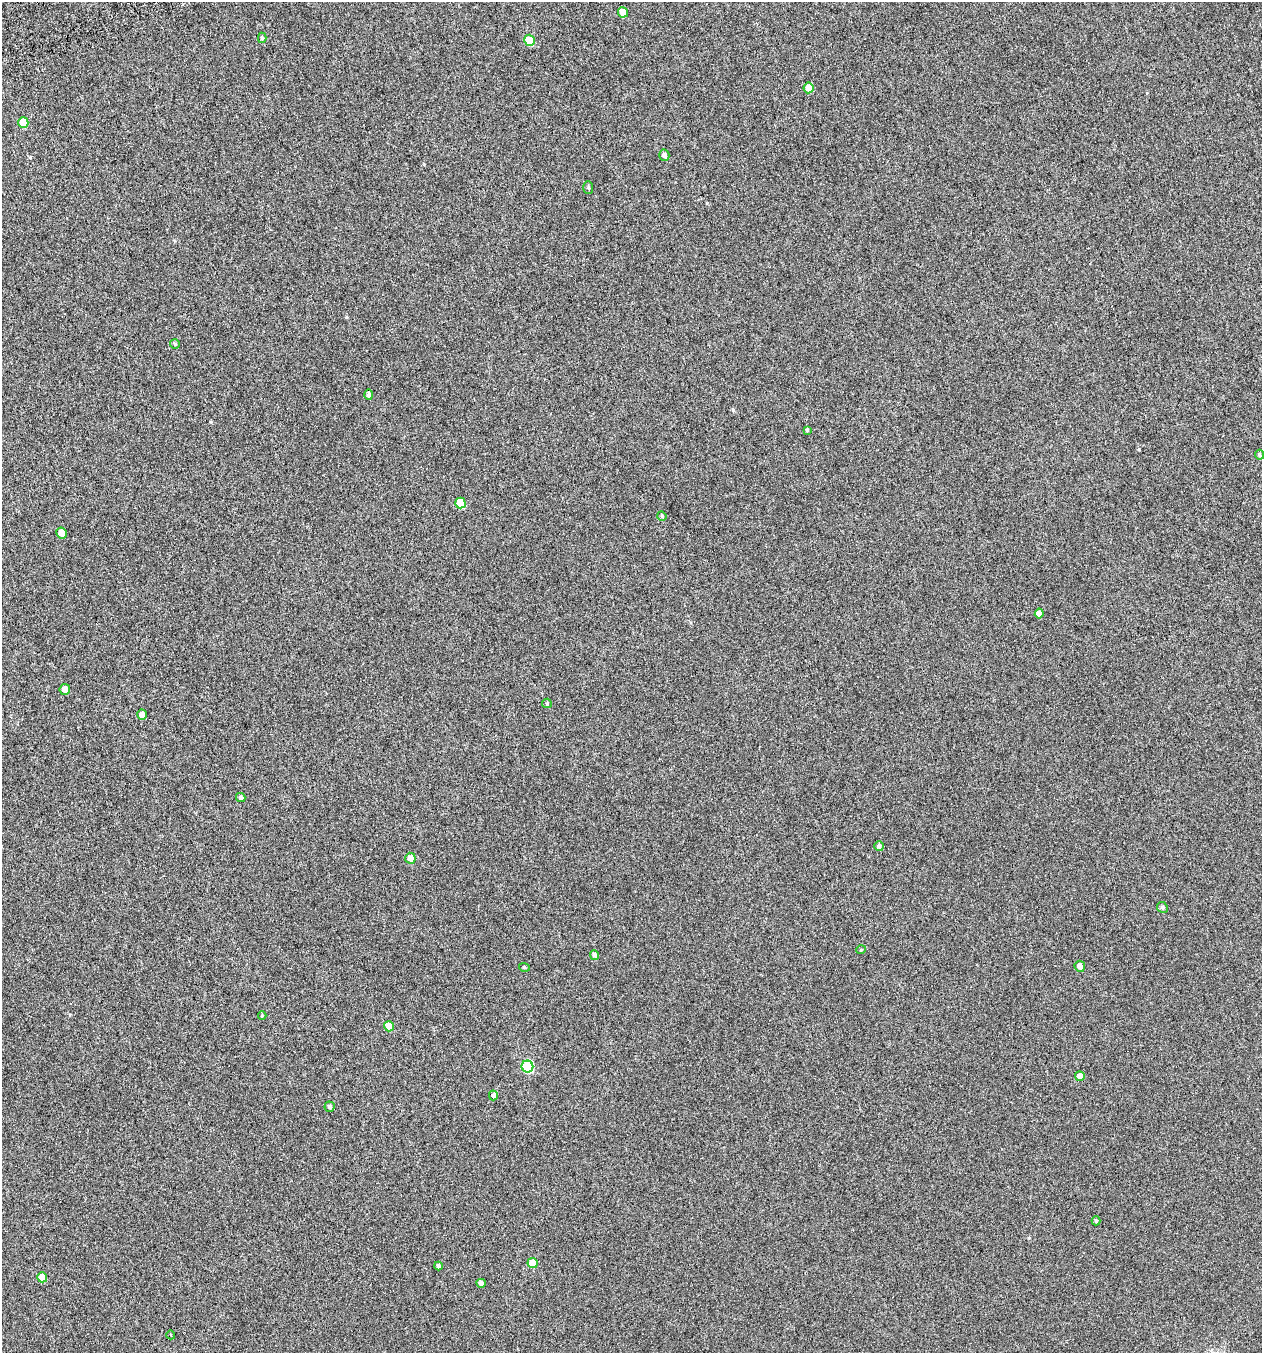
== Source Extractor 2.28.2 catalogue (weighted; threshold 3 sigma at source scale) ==
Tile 11 of 4 x 4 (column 3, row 3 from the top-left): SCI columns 2611-3870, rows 1402-2752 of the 5271 x 5511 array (HDU 1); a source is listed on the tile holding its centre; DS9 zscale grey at full resolution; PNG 1264 x 1355 px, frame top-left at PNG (2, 2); each listed source drawn as its Kron ellipse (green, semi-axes under 4 px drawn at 4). Shown black and unused: <1% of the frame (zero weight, under 4 of 7 exposures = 3% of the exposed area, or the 3 px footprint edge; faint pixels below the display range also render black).
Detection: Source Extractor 2.28.2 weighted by HDU 2 'WHT'; one run over the whole footprint, this tile lists its part. Background -1.89e-04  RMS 0.0033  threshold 0.0137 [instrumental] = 3 sigma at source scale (4.09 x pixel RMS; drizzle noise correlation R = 1.36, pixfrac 0.8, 0.0396/0.0396 arcsec/px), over >= 5 px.
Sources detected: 38; all 38 listed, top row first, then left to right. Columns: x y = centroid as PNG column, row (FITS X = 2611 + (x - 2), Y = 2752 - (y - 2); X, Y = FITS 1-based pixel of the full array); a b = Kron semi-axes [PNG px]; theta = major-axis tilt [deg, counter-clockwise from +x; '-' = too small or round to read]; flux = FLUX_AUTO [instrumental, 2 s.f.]
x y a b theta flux
623 12 5 5 - 2.5
262 38 5 4 - 0.49
529 40 5 5 - 7.4
808 88 5 5 - 2.4
23 123 5 5 - 5.1
664 155 6 5 - 0.95
588 187 6 5 - 0.49
175 344 5 5 - 0.41
369 395 5 4 - 0.77
807 430 4 4 - 0.37
1259 455 5 4 - 0.49
460 503 5 5 - 6.4
662 516 5 4 - 0.36
61 533 5 5 - 1.9
1039 614 5 4 - 1.5
65 689 5 5 - 2
547 703 5 4 - 0.32
142 715 5 5 - 1.5
241 798 5 4 - 0.48
879 846 5 5 - 0.86
410 858 5 5 - 2.5
1162 907 5 5 - 0.54
861 950 5 3 - 0.23
595 955 5 4 - 0.8
1080 966 5 5 - 1.6
524 967 5 4 - 0.34
262 1016 4 4 - 0.28
389 1026 5 5 - 3.6
527 1067 6 6 - 20
1080 1076 5 4 - 1.9
493 1095 5 4 - 0.99
329 1107 5 5 - 0.49
1096 1221 4 4 - 0.37
532 1263 5 5 - 5.6
438 1266 4 4 - 0.55
42 1277 5 5 - 3.9
481 1283 5 4 - 0.82
171 1335 4 2 - 0.23
Unlisted compact peaks at least as high as the median listed source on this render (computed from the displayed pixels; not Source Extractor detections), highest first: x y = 1139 449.